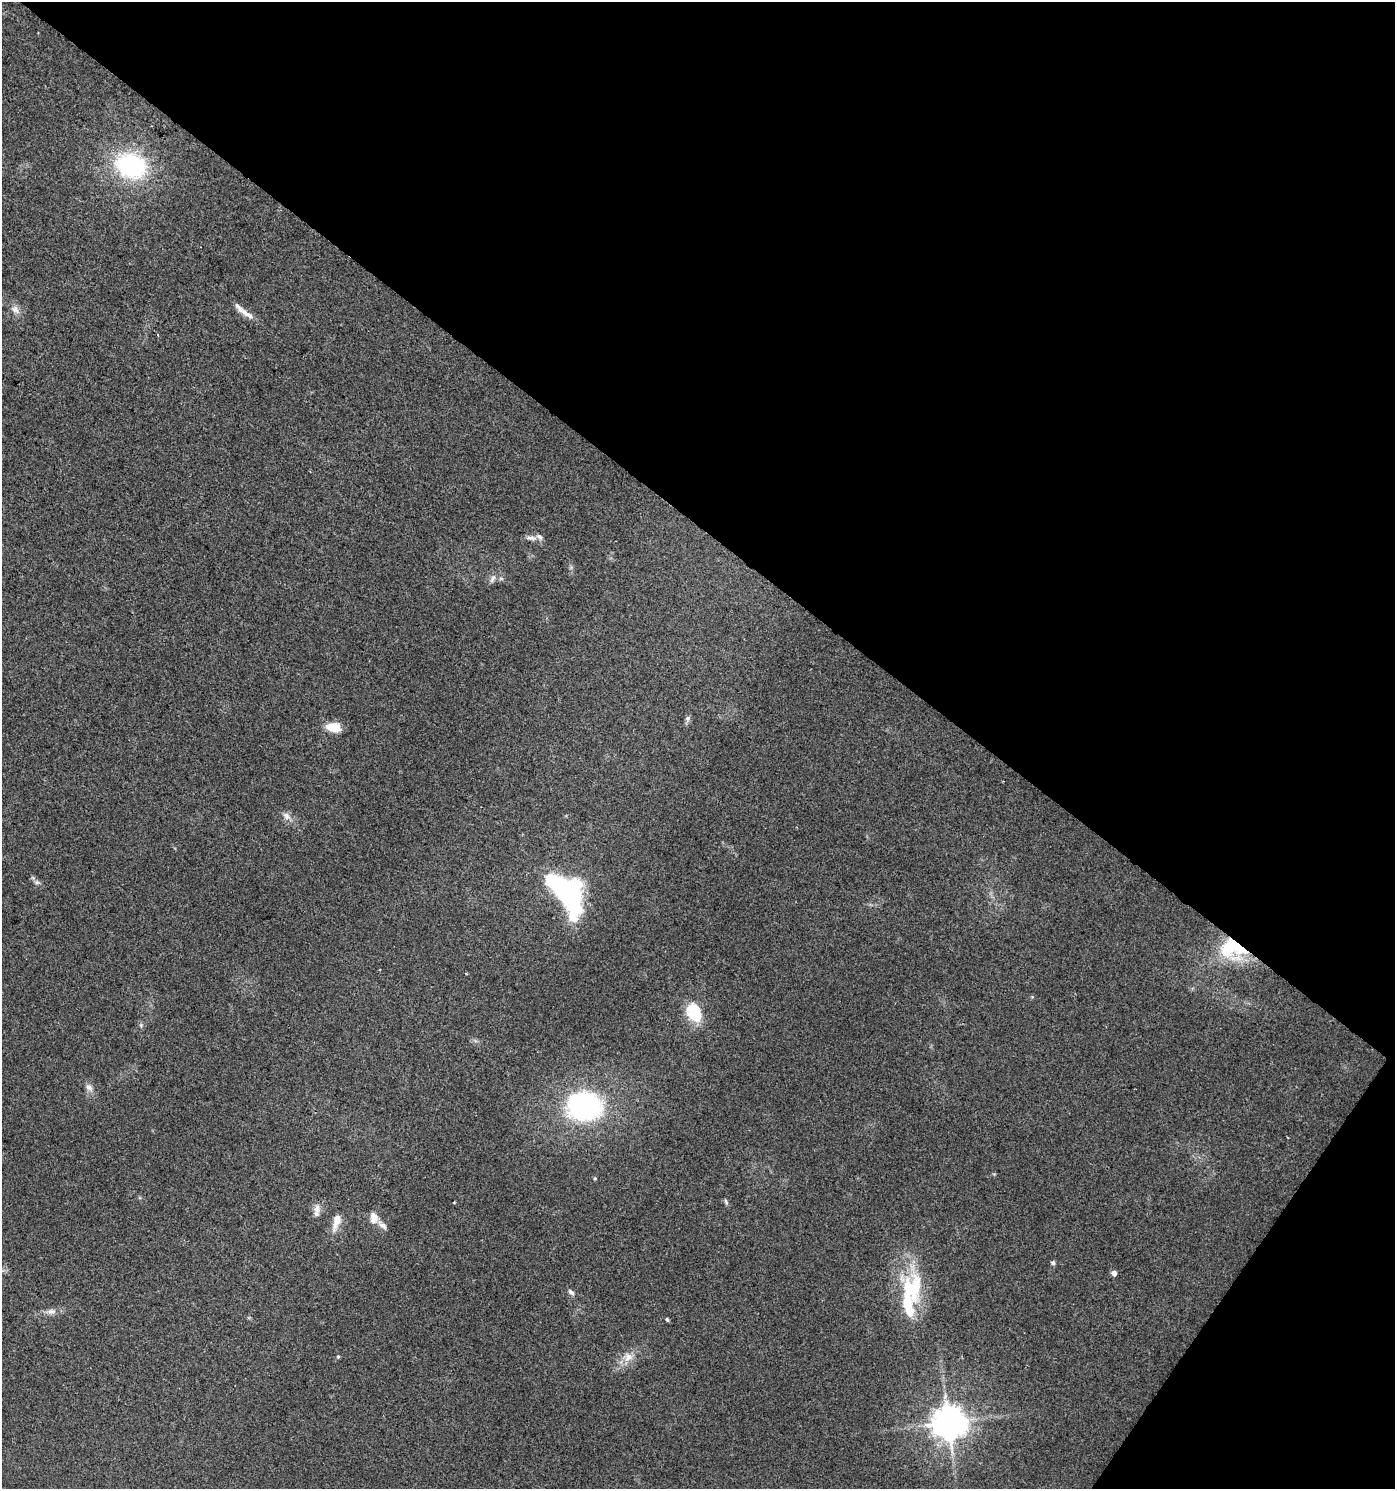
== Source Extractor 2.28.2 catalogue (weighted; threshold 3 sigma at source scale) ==
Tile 8 of 4 x 4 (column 4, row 2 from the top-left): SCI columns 4427-5819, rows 2975-4461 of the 6001 x 5954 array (HDU 1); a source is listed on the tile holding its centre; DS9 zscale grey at full resolution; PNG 1397 x 1491 px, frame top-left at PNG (2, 2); no overlay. Shown black and unused: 38% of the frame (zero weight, under 2 of 3 exposures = <1% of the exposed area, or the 3 px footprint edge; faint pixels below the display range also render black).
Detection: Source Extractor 2.28.2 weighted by HDU 2 'WHT'; one run over the whole footprint, this tile lists its part. Background 0.0242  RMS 0.0061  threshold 0.0276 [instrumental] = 3 sigma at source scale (4.5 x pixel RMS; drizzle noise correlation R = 1.50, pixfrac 1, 0.0396/0.0396 arcsec/px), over >= 5 px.
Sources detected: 38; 4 inside a brighter object's white glare — not listed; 2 inside a brighter listed object's ellipse — not listed separately; the other 32 listed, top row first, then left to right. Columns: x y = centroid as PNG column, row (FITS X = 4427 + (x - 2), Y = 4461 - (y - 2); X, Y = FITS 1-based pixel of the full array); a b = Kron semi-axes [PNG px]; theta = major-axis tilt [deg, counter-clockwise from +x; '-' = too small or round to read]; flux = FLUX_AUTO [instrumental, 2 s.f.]
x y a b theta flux
131 166 31 24 -18 69
15 310 12 8 -36 3.6
244 312 26 6 -35 6.2
158 335 3 3 - 0.74
531 538 15 6 -5 2.9
493 578 13 5 65 2.1
687 718 8 6 -90 1.5
334 727 14 9 -8 13
286 816 11 8 -50 3.4
37 882 7 6 - 1.5
570 901 53 23 -59 53
1229 947 33 22 80 30
694 1012 24 17 -64 20
141 1025 6 4 47 0.91
89 1087 11 8 -44 3
584 1107 35 28 -2 110
595 1178 4 4 - 0.71
726 1202 8 4 -64 1.1
454 1203 3 2 - 0.77
316 1208 14 8 87 3.9
374 1218 12 8 -84 6.2
336 1221 21 8 74 7.6
383 1225 14 6 -38 3
1053 1263 5 5 - 1.3
1114 1273 5 4 - 2.9
913 1288 49 30 78 45
571 1292 9 5 -43 1.9
51 1311 12 7 6 3.2
667 1319 5 3 - 0.86
338 1357 5 4 - 0.79
628 1357 12 12 - 6
948 1422 10 9 - 1300
Overlapping masked pixels (flux is a lower limit): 1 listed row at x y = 1229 947